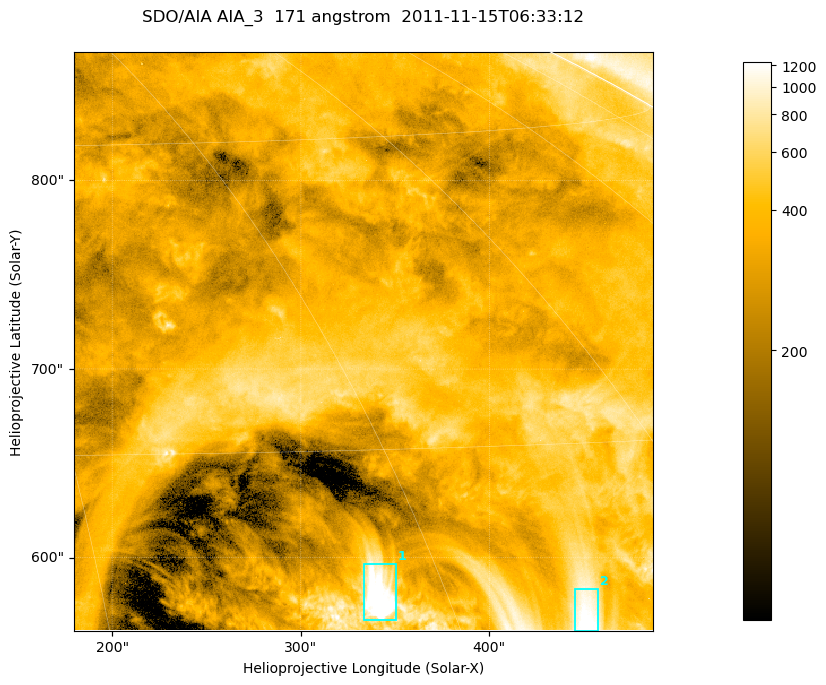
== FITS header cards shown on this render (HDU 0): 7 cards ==
TELESCOP= 'SDO/AIA '
INSTRUME= 'AIA_3   '
WAVELNTH=                  171
WAVEUNIT= 'angstrom'
DATE-OBS= '2011-11-15T06:33:12.34'
CTYPE1  = 'HPLN-TAN'
CTYPE2  = 'HPLT-TAN'

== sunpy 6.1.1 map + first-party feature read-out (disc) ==
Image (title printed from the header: SDO/AIA AIA_3  171 angstrom  2011-11-15T06:33:12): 512 x 512 px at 0.599 arcsec/px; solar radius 970 arcsec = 1618 px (partial field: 3.2% of the solar disc is inside the frame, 99% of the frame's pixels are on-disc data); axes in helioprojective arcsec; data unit not stated in the header (colour bar unlabelled)
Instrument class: DISC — disc imager (sunpy class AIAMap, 171 A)
Bright regions (active regions / flare kernels): reference = the on-disc median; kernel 5 px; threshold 5 sigma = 655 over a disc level ~343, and >= 1.15x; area >= 262 px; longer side >= 6 px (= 3.6 arcsec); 2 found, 2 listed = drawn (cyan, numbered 1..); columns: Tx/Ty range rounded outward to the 2 arcsec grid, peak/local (2 s.f.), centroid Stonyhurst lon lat
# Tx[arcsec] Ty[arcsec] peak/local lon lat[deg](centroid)
1 334..352 566..598 6 +27 +39
2 444..458 560..584 4.5 +36 +38
Off-limb structures (1.02-1.3 R_sun): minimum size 131 px: none found